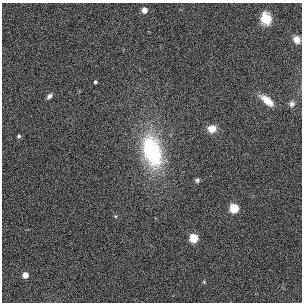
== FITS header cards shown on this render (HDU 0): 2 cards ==
NAXIS1  =                  300
NAXIS2  =                  300

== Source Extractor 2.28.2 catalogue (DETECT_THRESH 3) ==
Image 300 x 300 px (HDU 0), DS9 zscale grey, 1 PNG px = 1 image px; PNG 304 x 304 px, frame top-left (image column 1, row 300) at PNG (2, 3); no overlay
Background 0.00103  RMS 0.024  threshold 0.071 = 3 sigma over >= 5 px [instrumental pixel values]
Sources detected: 16; all 16 listed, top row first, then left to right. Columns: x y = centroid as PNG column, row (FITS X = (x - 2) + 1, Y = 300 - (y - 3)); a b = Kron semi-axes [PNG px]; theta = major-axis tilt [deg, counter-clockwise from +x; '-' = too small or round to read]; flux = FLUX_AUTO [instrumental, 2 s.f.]
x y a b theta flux
144 10 5 5 - 17
266 18 10 8 -71 31
297 40 8 6 -66 9.4
95 82 4 3 - 3.2
49 96 8 5 44 4.8
267 100 14 6 -40 19
292 104 7 7 - 4.6
212 129 9 8 - 18
19 136 6 5 - 3.5
152 151 42 23 -74 150
197 180 5 5 - 3.1
234 208 5 5 - 93
115 216 5 4 - 2
193 238 5 5 - 72
25 275 4 4 - 17
204 282 6 4 -45 2.2